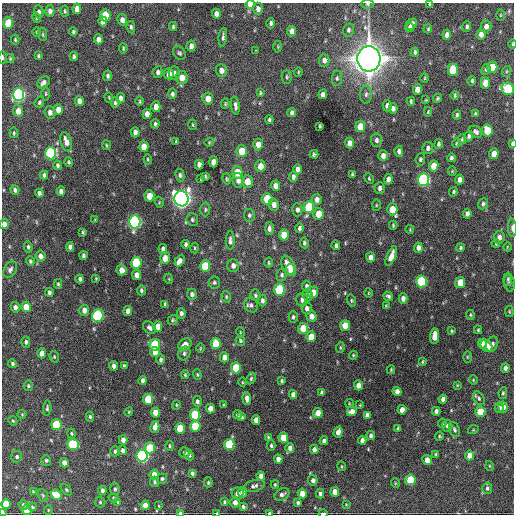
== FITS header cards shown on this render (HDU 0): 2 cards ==
NAXIS1  =                  512 / Axis length
NAXIS2  =                  512 / Axis length

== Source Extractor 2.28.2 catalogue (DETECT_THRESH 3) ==
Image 512 x 512 px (HDU 0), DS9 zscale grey, 1 PNG px = 1 image px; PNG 516 x 516 px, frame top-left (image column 1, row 512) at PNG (2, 3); each listed source drawn as its Kron ellipse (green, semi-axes under 4 px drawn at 4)
Background 1050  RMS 34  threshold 103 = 3 sigma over >= 5 px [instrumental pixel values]
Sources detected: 409; all 409 listed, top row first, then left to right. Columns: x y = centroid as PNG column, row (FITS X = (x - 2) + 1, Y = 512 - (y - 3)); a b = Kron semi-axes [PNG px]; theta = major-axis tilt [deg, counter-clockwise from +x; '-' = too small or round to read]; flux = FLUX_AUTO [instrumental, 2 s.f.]
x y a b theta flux
250 4 5 4 - 2.6e+04
368 4 6 4 1 3.4e+03
429 4 3 3 - 2.0e+03
77 9 5 4 - 1.7e+04
258 9 6 5 - 1.1e+04
50 11 6 4 -89 9.0e+03
65 11 5 3 - 3.3e+03
39 12 6 5 - 7.1e+03
216 14 5 4 - 9.9e+03
105 15 6 5 - 6.1e+04
500 15 5 3 - 2.3e+03
37 18 5 3 - 2.6e+03
122 20 6 5 - 1.1e+04
103 21 5 4 - 1.4e+04
8 23 5 5 - 6.3e+04
271 23 5 4 - 5.5e+03
411 24 6 4 45 1.3e+04
486 26 6 5 - 1.2e+04
131 27 6 4 -83 4.4e+03
173 27 4 3 - 3.2e+03
467 27 5 4 - 4.1e+03
410 28 5 4 - 9.1e+03
428 29 5 3 - 2.4e+03
349 30 7 5 75 5.4e+03
292 31 5 4 - 1.4e+04
36 32 4 3 - 1.8e+03
73 32 4 3 - 3.8e+03
43 34 6 3 -82 2.6e+03
481 34 5 4 - 1.2e+04
447 35 5 4 - 1.3e+04
223 37 9 3 83 5.9e+03
98 39 5 4 - 1.1e+04
15 40 5 3 - 2.8e+03
512 44 5 3 - 2.2e+03
191 46 5 4 - 9.2e+03
278 47 6 3 -90 2.1e+03
123 48 5 3 - 3.0e+03
256 50 3 2 - 5.6e+03
415 52 4 3 - 4.0e+03
179 53 7 6 - 4.7e+03
38 56 4 3 - 2.9e+03
74 56 5 4 - 4.7e+03
2 57 6 2 -90 3.4e+03
10 59 4 4 - 2.4e+03
369 59 13 11 85 3.4e+06
324 60 6 5 - 9.8e+03
492 67 6 5 - 4.9e+04
486 69 5 4 - 4.9e+03
221 70 6 5 - 1.3e+04
453 70 6 5 - 6.5e+04
507 71 5 3 - 2.5e+03
158 72 6 5 - 6.9e+03
298 72 4 4 - 2.3e+03
174 73 6 5 - 6.4e+03
169 74 5 5 - 2.1e+04
108 76 5 4 - 4.9e+03
287 77 7 5 89 4.3e+03
182 78 7 6 - 2.2e+04
337 78 7 5 82 4.9e+03
425 78 4 3 - 1.9e+03
472 81 5 4 - 3.8e+03
44 82 7 5 45 8.5e+03
485 83 5 4 - 2.9e+04
418 89 5 4 - 1.9e+04
508 89 6 6 - 1.8e+05
260 93 4 3 - 2.9e+03
19 94 6 5 - 5.2e+05
46 94 7 3 90 2.8e+03
172 94 5 4 - 5.7e+03
323 94 5 4 - 6.8e+03
366 94 9 6 88 7.4e+03
455 95 4 3 - 3.1e+03
109 97 5 4 - 2.2e+03
120 98 5 4 - 8.4e+03
437 98 5 4 - 2.9e+03
208 99 6 5 - 2.4e+04
426 100 3 2 - 2.0e+03
79 101 5 4 - 1.3e+04
140 101 5 3 - 2.4e+03
411 101 4 3 - 3.2e+03
39 102 6 4 68 3.7e+03
115 103 5 4 - 3.9e+03
225 104 5 3 - 2.8e+03
235 105 9 3 -82 6.8e+03
387 106 5 4 - 9.7e+03
156 107 5 4 - 1.8e+04
58 109 5 4 - 1.7e+04
393 109 5 4 - 8.7e+03
18 111 6 5 - 2.3e+04
50 112 6 5 - 1.1e+04
428 112 5 4 - 2.5e+03
292 113 5 4 - 6.5e+03
147 114 5 4 - 1.8e+04
475 114 4 4 - 3.8e+03
457 115 5 3 - 4.2e+03
269 120 4 4 - 3.9e+03
155 124 4 4 - 3.9e+03
192 125 5 3 - 2.3e+03
320 126 4 3 - 2.9e+03
360 126 5 5 - 3.3e+04
487 130 6 5 - 5.6e+04
135 132 5 4 - 1.0e+04
476 132 7 5 -40 6.7e+03
14 133 5 3 - 2.5e+03
469 136 5 4 - 5.9e+03
462 139 5 4 - 2.5e+03
376 140 7 5 -84 6.4e+03
176 141 3 3 - 2.5e+03
66 142 10 5 -73 1.8e+04
209 142 4 4 - 2.3e+03
349 143 5 4 - 1.4e+04
456 143 5 3 - 2.1e+03
258 144 6 5 - 1.9e+04
439 144 5 3 - 4.9e+03
512 144 4 3 - 3.4e+03
106 145 5 4 - 2.7e+03
144 147 5 4 - 2.9e+04
428 148 6 5 - 6.5e+03
242 151 6 5 - 3.9e+04
399 151 5 4 - 6.1e+03
51 153 6 5 - 2.9e+05
314 154 4 3 - 3.8e+03
494 154 5 4 - 2.6e+04
383 156 5 5 - 1.1e+04
451 158 4 3 - 5.4e+03
148 159 5 4 - 2.8e+03
420 159 6 4 84 3.9e+03
69 162 5 3 - 3.0e+03
213 162 5 4 - 2.0e+04
58 165 5 4 - 4.6e+03
199 165 5 4 - 1.2e+04
260 166 6 5 - 2.0e+04
434 166 5 4 - 3.2e+04
297 169 5 4 - 9.7e+03
452 171 4 4 - 2.4e+03
237 173 6 5 - 4.8e+04
352 174 3 2 - 2.7e+03
44 175 4 3 - 5.2e+03
180 175 6 4 -81 4.7e+03
205 176 4 3 - 3.0e+03
293 177 5 4 - 6.8e+03
369 178 6 4 -65 2.5e+03
201 179 3 2 - 2.4e+03
227 179 5 3 - 3.1e+03
388 179 5 4 - 1.2e+04
238 180 7 5 -85 1.2e+04
424 180 6 5 - 4.3e+05
460 180 5 4 - 1.1e+04
247 181 6 5 - 2.4e+04
275 186 5 4 - 1.4e+04
380 188 6 5 - 6.9e+03
15 190 5 4 - 5.7e+03
61 191 4 4 - 8.1e+03
453 192 5 4 - 3.8e+03
39 193 4 4 - 7.3e+03
149 196 5 5 - 3.7e+04
181 199 8 7 - 1.4e+06
267 199 6 5 - 8.0e+04
317 200 5 5 - 1.1e+04
159 202 5 3 - 2.4e+03
483 204 6 5 - 5.2e+03
274 205 6 5 - 1.2e+04
376 205 5 3 - 2.2e+03
309 207 6 5 - 1.1e+05
392 209 6 5 - 3.4e+04
205 210 7 5 89 3.9e+03
297 210 6 5 - 7.4e+03
318 214 6 5 - 3.5e+04
467 214 5 4 - 7.3e+03
249 215 6 5 - 4.8e+03
95 220 4 3 - 1.6e+03
192 220 6 6 - 4.5e+03
135 222 6 5 - 6.0e+05
4 224 5 4 - 1.2e+04
393 225 4 3 - 2.9e+03
269 228 6 4 90 6.9e+03
299 228 4 3 - 5.0e+03
512 228 9 4 -88 6.9e+03
410 230 4 3 - 2.0e+03
83 232 3 3 - 3.2e+03
284 235 5 5 - 4.0e+04
499 237 6 5 - 1.0e+04
230 240 9 4 90 7.3e+03
304 243 5 4 - 4.0e+03
496 243 4 3 - 2.6e+03
186 244 4 3 - 5.4e+03
336 245 5 4 - 4.9e+03
28 247 6 3 -84 3.8e+03
70 247 5 4 - 8.2e+03
507 247 4 3 - 1.7e+03
195 248 5 3 - 2.3e+03
418 248 5 4 - 1.0e+04
460 248 4 4 - 3.5e+03
163 249 5 4 - 7.0e+03
83 255 4 3 - 5.1e+03
40 256 5 5 - 1.1e+04
391 256 10 4 68 2.0e+04
370 257 5 4 - 1.3e+04
165 258 5 5 - 2.6e+04
30 261 5 4 - 4.3e+03
179 261 6 4 57 1.2e+04
136 263 6 5 - 1.6e+05
269 263 5 3 - 2.8e+03
288 265 10 6 -67 2.6e+04
205 266 6 5 - 7.9e+04
233 266 6 5 - 1.0e+04
10 270 9 6 58 6.6e+03
122 270 5 5 - 2.5e+04
291 270 6 5 - 5.2e+04
137 275 5 4 - 1.5e+04
282 275 6 5 - 4.7e+03
96 278 3 2 - 2.0e+03
80 279 4 3 - 5.1e+03
169 279 5 3 - 1.9e+03
508 279 6 4 80 4.0e+03
421 281 6 5 - 2.0e+05
214 282 6 6 - 4.4e+03
460 283 5 5 - 4.9e+04
509 283 8 5 -79 5.0e+03
58 284 5 4 - 3.2e+03
306 286 5 4 - 5.1e+03
141 290 5 4 - 4.2e+03
280 290 6 5 - 2.0e+05
49 292 4 3 - 5.9e+03
313 292 5 5 - 2.2e+04
368 293 5 3 - 2.0e+03
192 294 5 5 - 7.3e+03
255 295 6 5 - 4.1e+03
308 295 6 5 - 8.5e+03
388 296 5 4 - 4.5e+03
226 297 6 4 -72 3.1e+03
403 298 5 4 - 9.5e+03
302 300 6 5 - 7.5e+03
351 300 6 4 -75 3.3e+03
262 301 6 4 -89 6.4e+03
165 304 4 3 - 5.4e+03
251 305 8 6 -55 6.6e+03
386 306 4 3 - 2.2e+03
15 307 5 4 - 9.1e+03
26 307 5 4 - 3.4e+04
307 308 6 5 - 7.6e+03
84 310 5 5 - 1.3e+04
128 311 5 4 - 1.1e+04
509 311 5 3 - 2.4e+03
181 313 5 4 - 6.6e+03
470 315 5 3 - 2.6e+03
98 316 6 5 - 3.0e+05
311 316 5 5 - 1.3e+04
293 317 6 4 89 4.7e+03
173 320 5 4 - 3.4e+03
345 325 5 5 - 3.4e+04
158 326 5 4 - 2.1e+04
149 328 7 5 -44 7.6e+03
303 328 5 5 - 3.9e+04
478 330 4 3 - 2.8e+03
451 331 3 3 - 2.4e+03
240 332 5 3 - 2.1e+03
435 336 8 4 85 2.7e+04
311 337 5 5 - 3.6e+04
240 341 5 4 - 3.4e+03
26 342 5 4 - 5.8e+03
482 343 5 4 - 1.6e+04
185 344 7 5 37 1.6e+04
216 344 6 5 - 5.4e+04
492 344 8 5 64 9.6e+03
155 345 6 5 - 1.1e+05
486 346 6 5 - 2.3e+04
200 348 5 3 - 2.0e+03
340 348 5 3 - 2.6e+03
155 352 5 4 - 1.9e+04
42 353 5 4 - 2.0e+04
184 353 7 6 - 5.8e+03
353 355 4 4 - 2.6e+03
54 357 6 4 -71 2.7e+03
224 357 5 4 - 1.5e+04
467 357 5 3 - 2.3e+03
161 359 5 4 - 5.2e+03
422 362 4 3 - 2.7e+03
12 364 4 4 - 4.6e+03
114 366 5 3 - 7.4e+03
124 366 4 3 - 4.3e+03
236 368 5 5 - 8.8e+04
505 368 4 4 - 9.2e+03
391 370 4 3 - 2.6e+03
185 375 4 3 - 2.7e+03
197 375 5 4 - 2.7e+03
251 379 6 4 63 3.6e+03
143 380 4 3 - 7.4e+03
473 380 4 4 - 2.3e+03
282 381 4 3 - 2.9e+03
242 382 4 3 - 2.0e+03
358 385 5 4 - 1.5e+04
457 385 4 3 - 2.0e+03
28 386 5 4 - 3.6e+03
397 391 4 4 - 1.1e+04
322 392 4 3 - 4.6e+03
503 393 6 4 79 3.3e+03
293 394 4 4 - 1.0e+04
247 398 6 4 -86 9.7e+03
479 398 7 5 -59 4.8e+03
148 399 5 5 - 7.4e+04
443 399 4 4 - 1.0e+04
197 401 5 4 - 6.1e+03
349 403 4 3 - 1.7e+03
176 405 4 4 - 2.6e+03
224 405 3 3 - 2.1e+03
360 405 3 3 - 1.7e+03
503 407 5 4 - 1.1e+04
47 408 8 4 85 4.0e+03
499 408 5 4 - 6.9e+03
210 409 5 4 - 2.0e+04
402 410 5 4 - 1.9e+04
352 411 5 4 - 1.2e+04
436 411 4 4 - 7.7e+03
129 412 4 4 - 2.5e+03
480 412 5 5 - 5.4e+04
156 413 5 4 - 3.1e+04
318 413 5 4 - 2.6e+04
22 414 4 4 - 2.2e+03
195 415 5 5 - 1.4e+05
237 415 4 3 - 4.4e+03
367 415 4 4 - 6.4e+03
90 417 5 4 - 3.6e+03
242 417 4 3 - 3.2e+03
256 420 5 4 - 1.3e+04
13 421 5 4 - 2.8e+03
442 423 5 4 - 2.5e+03
56 425 5 5 - 1.2e+05
195 426 5 5 - 8.7e+04
447 426 6 5 - 6.1e+03
155 427 6 4 78 1.7e+04
180 428 5 5 - 5.4e+04
398 429 4 3 - 3.7e+03
454 430 8 5 -66 5.0e+03
473 430 5 3 - 2.0e+03
338 432 6 4 74 1.4e+04
71 433 5 4 - 3.0e+03
371 436 4 3 - 5.7e+03
439 436 5 4 - 2.8e+03
268 437 4 4 - 2.8e+03
283 438 5 5 - 4.0e+04
123 440 4 4 - 1.3e+04
362 440 4 4 - 8.1e+03
324 441 4 4 - 7.8e+03
73 444 6 5 - 1.5e+05
229 444 5 5 - 1.5e+05
170 446 5 3 - 2.8e+03
271 446 5 4 - 3.8e+03
150 448 5 5 - 8.3e+04
290 448 5 4 - 9.6e+03
314 449 4 4 - 9.9e+03
123 450 5 4 - 7.2e+03
115 451 5 4 - 4.7e+03
185 453 5 5 - 7.8e+03
436 454 3 3 - 4.0e+03
189 455 5 4 - 4.4e+03
470 455 5 4 - 2.4e+04
142 456 6 5 - 5.5e+05
17 457 6 5 - 5.2e+03
278 459 4 4 - 1.1e+04
46 460 5 5 - 4.1e+03
427 460 5 4 - 1.8e+04
64 463 4 4 - 1.6e+04
341 466 5 3 - 2.1e+03
490 466 5 3 - 1.9e+03
192 473 4 3 - 5.0e+03
154 474 5 4 - 2.1e+04
261 476 4 4 - 1.0e+04
162 479 5 5 - 4.2e+03
313 480 5 4 - 8.2e+03
410 480 5 5 - 7.7e+04
155 482 5 4 - 4.3e+03
208 482 5 4 - 3.3e+03
395 483 5 3 - 1.9e+03
275 484 4 3 - 2.5e+03
254 486 11 5 16 7.8e+03
487 488 6 5 - 5.3e+03
115 489 6 5 - 4.4e+03
66 490 7 4 -46 3.3e+03
102 490 5 3 - 8.0e+03
33 491 4 3 - 2.2e+03
243 492 5 4 - 1.6e+04
335 492 5 4 - 2.0e+04
237 493 6 6 - 1.3e+04
302 493 5 4 - 2.5e+04
320 494 5 4 - 6.0e+03
43 495 6 5 - 3.5e+03
56 495 6 5 - 4.5e+04
282 495 8 5 30 7.7e+03
113 498 5 4 - 2.8e+03
100 502 5 5 - 3.4e+03
118 502 4 4 - 2.8e+03
224 502 4 3 - 3.2e+03
235 502 5 4 - 1.2e+04
298 503 4 4 - 4.5e+03
6 504 5 4 - 4.7e+04
346 504 3 2 - 1.8e+03
23 505 5 4 - 4.9e+03
145 505 4 4 - 1.8e+04
159 506 4 2 - 1.5e+03
243 506 4 3 - 4.5e+03
32 507 5 4 - 2.6e+03
27 510 5 4 - 3.9e+04
48 510 5 3 - 1.8e+03
3 512 4 2 - 5.3e+03
180 513 4 3 - 7.1e+03
217 513 4 2 - 3.7e+03
269 513 3 3 - 4.9e+03
323 513 4 2 - 6.7e+03
At the frame edge (FLAGS 8, measured only in part): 14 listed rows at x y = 250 4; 368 4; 429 4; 512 44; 2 57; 508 89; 512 144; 4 224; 512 228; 3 512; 180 513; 217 513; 269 513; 323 513